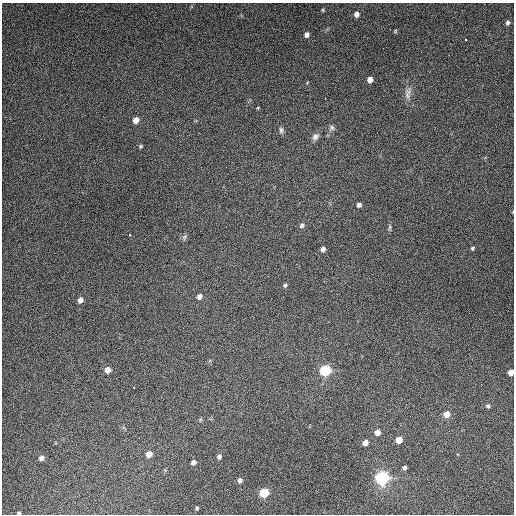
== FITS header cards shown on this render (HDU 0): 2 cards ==
NAXIS1  =                  512
NAXIS2  =                  512

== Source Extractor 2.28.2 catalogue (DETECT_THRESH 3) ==
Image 512 x 512 px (HDU 0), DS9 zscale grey, 1 PNG px = 1 image px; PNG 516 x 516 px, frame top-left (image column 1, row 512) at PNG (2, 3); no overlay
Background 4850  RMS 310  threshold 923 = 3 sigma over >= 5 px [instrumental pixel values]
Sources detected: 44; all 44 listed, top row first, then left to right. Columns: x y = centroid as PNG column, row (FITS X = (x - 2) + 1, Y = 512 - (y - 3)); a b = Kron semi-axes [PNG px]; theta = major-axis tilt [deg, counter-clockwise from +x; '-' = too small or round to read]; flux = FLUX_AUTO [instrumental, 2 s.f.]
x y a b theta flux
323 10 6 4 90 2.3e+04
356 14 6 5 - 9.9e+04
507 23 6 5 - 4.9e+04
395 31 5 4 - 2.3e+04
307 35 6 5 - 8.1e+04
465 40 3 2 - 2.5e+04
370 80 5 4 - 1.2e+05
407 95 15 6 -72 1.1e+05
325 99 3 2 - 2.9e+04
136 120 6 5 - 1.6e+05
331 128 8 7 - 6.4e+04
281 130 8 6 -84 5.5e+04
315 137 10 7 50 9.4e+04
141 146 5 5 - 2.9e+04
359 205 5 4 - 5.9e+04
302 225 7 6 - 5.3e+04
389 227 8 4 60 3.6e+04
130 235 3 2 - 1.7e+04
184 237 8 5 69 4.6e+04
472 248 5 5 - 3.1e+04
323 249 6 5 - 7.6e+04
285 285 5 4 - 3.5e+04
199 296 6 5 - 8.8e+04
80 300 6 5 - 1.1e+05
108 370 6 5 - 1.5e+05
325 371 8 7 - 1.0e+06
511 372 5 4 - 1.5e+05
134 388 2 2 - 1.4e+04
488 406 6 5 - 3.7e+04
447 414 6 6 - 1.9e+05
200 420 6 3 73 2.5e+04
377 432 6 6 - 1.3e+05
399 440 6 5 - 2.3e+05
365 443 6 5 - 1.2e+05
149 454 6 5 - 1.7e+05
219 457 7 5 66 5.6e+04
41 458 6 5 - 7.9e+04
193 462 5 5 - 7.3e+04
405 468 5 5 - 4.5e+04
382 478 10 9 - 1.6e+06
240 480 6 5 - 6.6e+04
264 493 7 6 - 6.8e+05
197 508 5 4 - 2.7e+04
19 513 4 3 - 3.2e+04
At the frame edge (FLAGS 8, measured only in part): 2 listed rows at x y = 511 372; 19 513